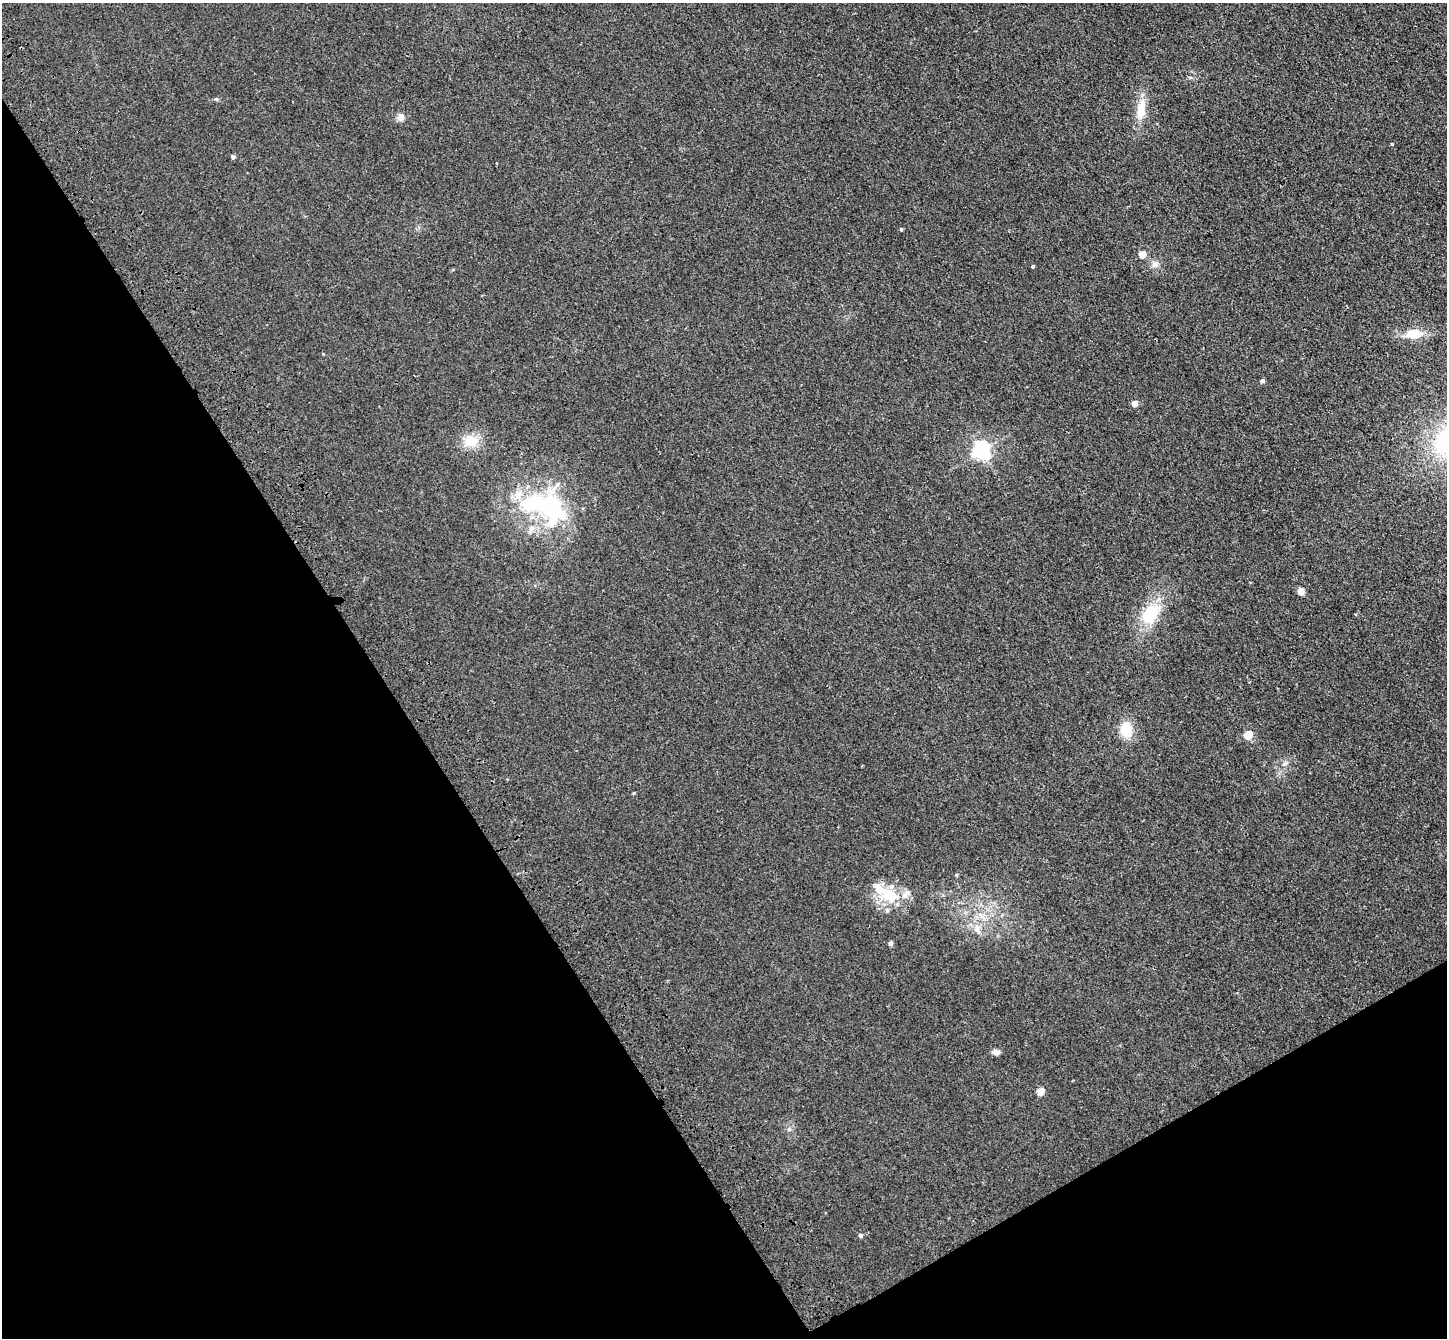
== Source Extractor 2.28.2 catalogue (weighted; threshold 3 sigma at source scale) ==
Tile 14 of 4 x 4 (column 2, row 4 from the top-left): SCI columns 1549-2993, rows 223-1558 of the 5985 x 5924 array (HDU 1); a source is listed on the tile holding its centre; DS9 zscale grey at full resolution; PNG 1449 x 1340 px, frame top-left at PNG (2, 3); no overlay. Shown black and unused: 32% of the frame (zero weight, under 3 of 4 exposures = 6% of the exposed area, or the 3 px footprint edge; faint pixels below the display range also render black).
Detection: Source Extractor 2.28.2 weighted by HDU 2 'WHT'; one run over the whole footprint, this tile lists its part. Background 0.0407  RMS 0.0058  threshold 0.0263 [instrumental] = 3 sigma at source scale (4.5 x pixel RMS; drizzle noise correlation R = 1.50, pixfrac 1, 0.05/0.05 arcsec/px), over >= 5 px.
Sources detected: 33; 3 inside a brighter object's white glare — not listed; the other 30 listed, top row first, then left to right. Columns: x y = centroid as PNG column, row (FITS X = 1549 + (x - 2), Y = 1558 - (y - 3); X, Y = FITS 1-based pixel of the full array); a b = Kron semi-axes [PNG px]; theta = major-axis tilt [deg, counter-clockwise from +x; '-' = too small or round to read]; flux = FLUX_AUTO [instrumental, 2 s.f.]
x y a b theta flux
1190 77 6 4 0 0.88
1141 110 26 11 82 12
401 117 8 8 - 3.5
1392 144 5 3 - 0.53
233 157 4 4 - 2.3
901 229 4 3 - 0.96
1142 254 5 4 - 10
1155 264 10 9 - 3.4
1033 266 4 3 - 0.95
1414 334 20 12 4 12
323 354 4 3 - 0.48
1262 381 4 4 - 2
1134 403 4 4 - 5.6
471 441 17 13 12 12
981 451 6 6 - 230
544 507 68 22 -21 72
1301 591 4 4 - 8.4
1150 614 26 16 56 26
1126 730 17 13 -79 15
1248 735 5 5 - 20
1285 763 9 5 44 1.7
633 793 4 4 - 0.56
956 875 5 3 - 0.6
886 892 38 14 -15 20
977 929 16 8 -68 5.2
890 943 4 4 - 2.9
996 1052 9 6 -4 2.7
1040 1091 5 4 - 16
789 1129 6 4 47 1.1
860 1235 5 5 - 1.8
Unlisted compact peaks at least as high as the median listed source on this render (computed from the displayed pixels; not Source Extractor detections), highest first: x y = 216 99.